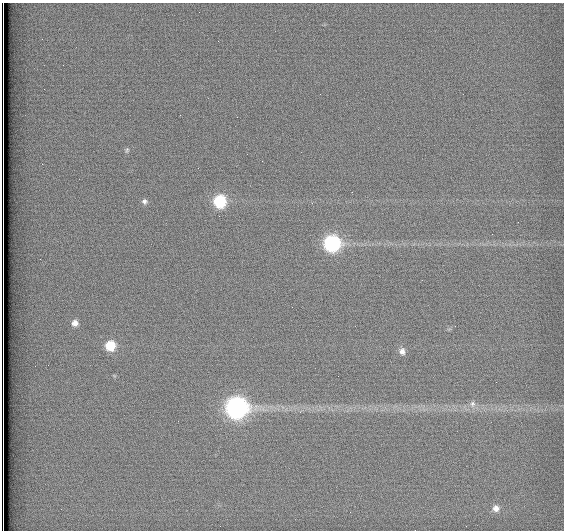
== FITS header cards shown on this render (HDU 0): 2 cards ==
NAXIS1  =                  562          / # of pixels in <axis direction>
NAXIS2  =                  528          / # of pixels in <axis direction>

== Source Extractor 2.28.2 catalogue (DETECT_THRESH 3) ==
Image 562 x 528 px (HDU 0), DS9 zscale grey, 1 PNG px = 1 image px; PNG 566 x 532 px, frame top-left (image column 1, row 528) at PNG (2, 3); no overlay
Background 1790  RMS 4.7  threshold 14.1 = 3 sigma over >= 5 px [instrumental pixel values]
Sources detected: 11; all 11 listed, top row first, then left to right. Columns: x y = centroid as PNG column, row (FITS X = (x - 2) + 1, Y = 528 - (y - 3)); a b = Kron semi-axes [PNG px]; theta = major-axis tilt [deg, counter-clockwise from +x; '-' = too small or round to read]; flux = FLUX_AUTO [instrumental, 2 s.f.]
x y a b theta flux
127 150 8 5 80 620
144 201 7 7 - 950
220 201 8 8 - 27000
332 243 9 9 - 69000
75 323 8 8 - 2000
110 346 8 8 - 11000
402 351 8 7 - 1600
472 404 10 8 -90 1600
237 408 10 10 - 180000
496 508 8 8 - 1800
3 528 7 2 -89 1300
At the frame edge (FLAGS 8, measured only in part): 1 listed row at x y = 3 528